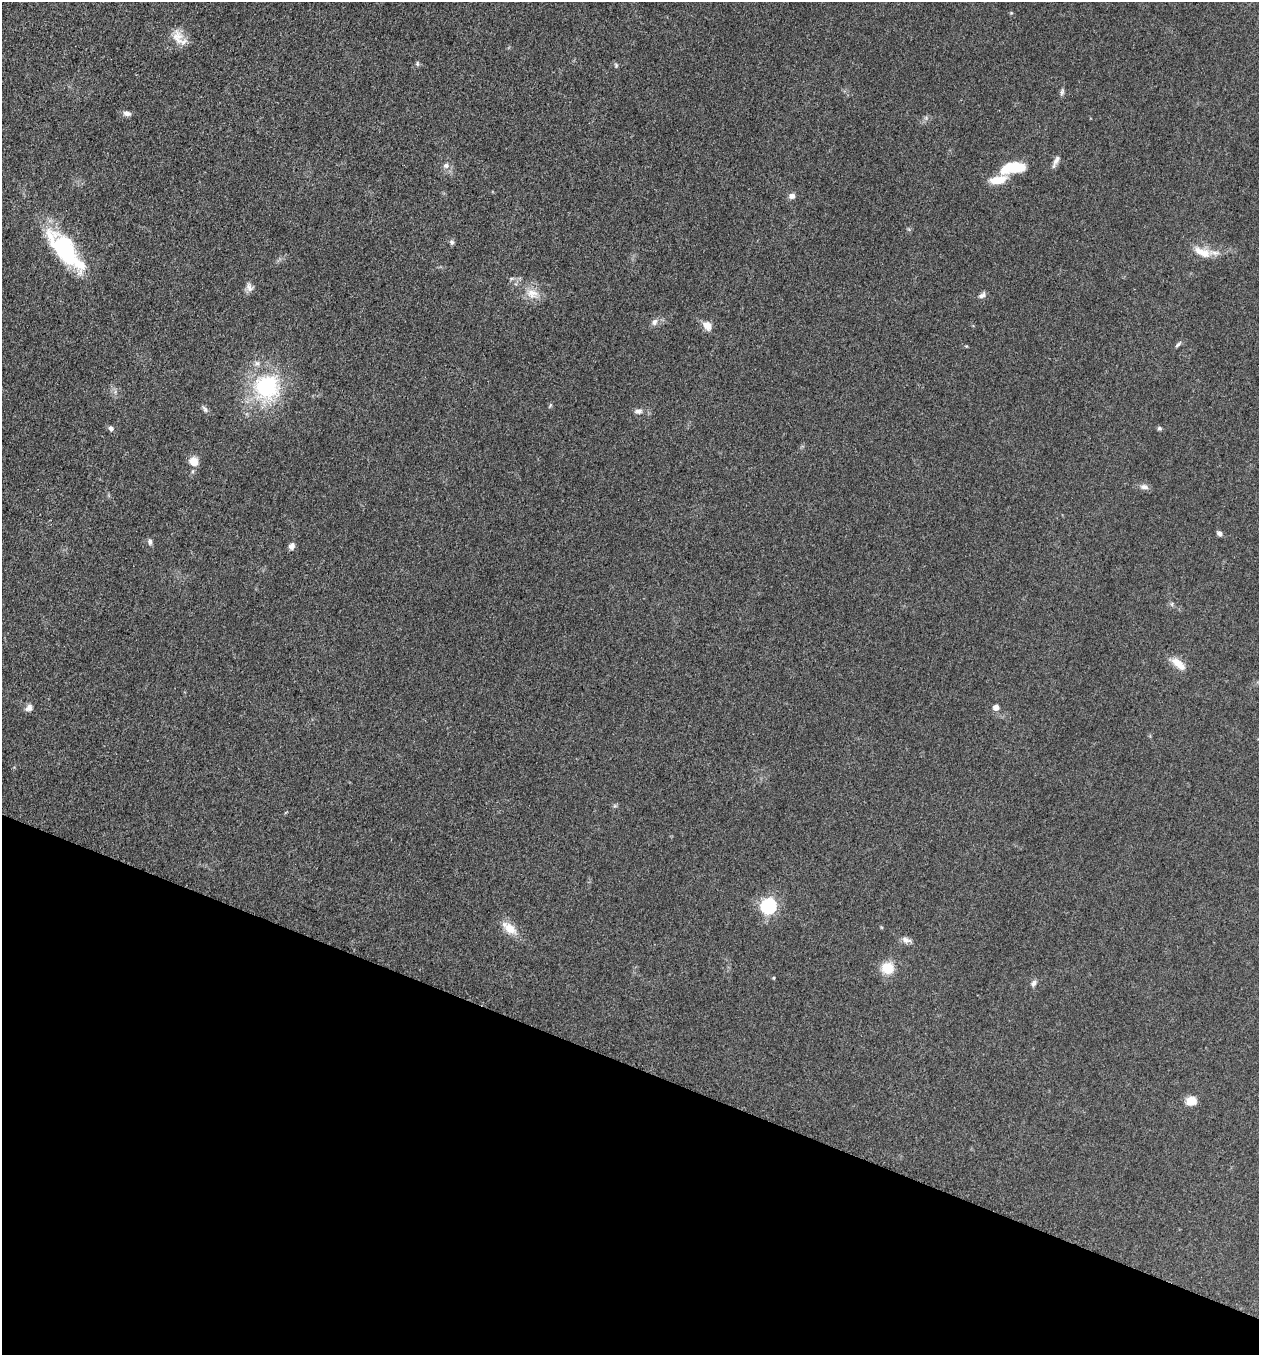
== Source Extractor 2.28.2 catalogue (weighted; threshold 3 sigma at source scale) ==
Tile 15 of 4 x 4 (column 3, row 4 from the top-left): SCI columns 2713-3969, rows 17-1369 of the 5507 x 5462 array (HDU 1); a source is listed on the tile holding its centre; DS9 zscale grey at full resolution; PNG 1261 x 1357 px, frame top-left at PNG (2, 2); no overlay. Shown black and unused: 21% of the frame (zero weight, under 3 of 5 exposures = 3% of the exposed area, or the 3 px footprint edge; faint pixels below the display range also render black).
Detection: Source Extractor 2.28.2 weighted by HDU 2 'WHT'; one run over the whole footprint, this tile lists its part. Background 0.0608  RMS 0.0062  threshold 0.0278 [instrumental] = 3 sigma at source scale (4.5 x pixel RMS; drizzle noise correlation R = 1.50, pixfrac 1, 0.05/0.05 arcsec/px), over >= 5 px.
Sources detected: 40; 2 inside a brighter listed object's ellipse — not listed separately; the other 38 listed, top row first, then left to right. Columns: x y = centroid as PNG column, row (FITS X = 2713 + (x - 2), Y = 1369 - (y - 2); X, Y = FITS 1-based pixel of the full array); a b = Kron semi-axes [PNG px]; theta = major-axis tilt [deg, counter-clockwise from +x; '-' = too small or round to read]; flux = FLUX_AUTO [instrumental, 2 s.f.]
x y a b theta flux
177 37 19 14 -66 8.3
417 63 6 4 -73 0.91
616 65 6 4 -49 0.88
1062 92 9 5 75 1.4
127 113 9 6 -11 2.7
1056 161 19 5 64 2.6
446 165 7 7 - 2.1
1013 168 28 12 7 19
998 180 21 9 9 10
792 196 8 7 - 2.4
452 242 7 6 - 1.3
65 249 53 22 -53 55
1202 252 26 10 -23 9.3
249 288 12 8 -63 2.8
532 293 16 13 -6 7.7
982 295 11 6 33 2
654 322 10 7 64 2.4
707 326 11 8 -51 4.9
1178 344 11 4 42 1.3
267 387 36 34 -6 54
205 409 11 5 -59 1.5
638 411 11 6 2 2.4
111 428 7 6 - 1.7
1159 428 6 5 - 0.99
194 461 8 8 - 7.7
1144 487 11 7 -9 2.6
1219 533 6 5 - 1.9
150 542 8 6 -84 1.6
292 546 8 6 64 2.9
1179 664 23 9 -42 7.1
996 707 5 5 - 4.3
29 708 10 7 47 2.8
768 906 7 7 - 120
509 928 25 11 -38 8.6
906 940 12 7 -18 3
887 968 13 12 - 11
1034 983 8 6 70 1.9
1191 1101 11 9 6 7.2